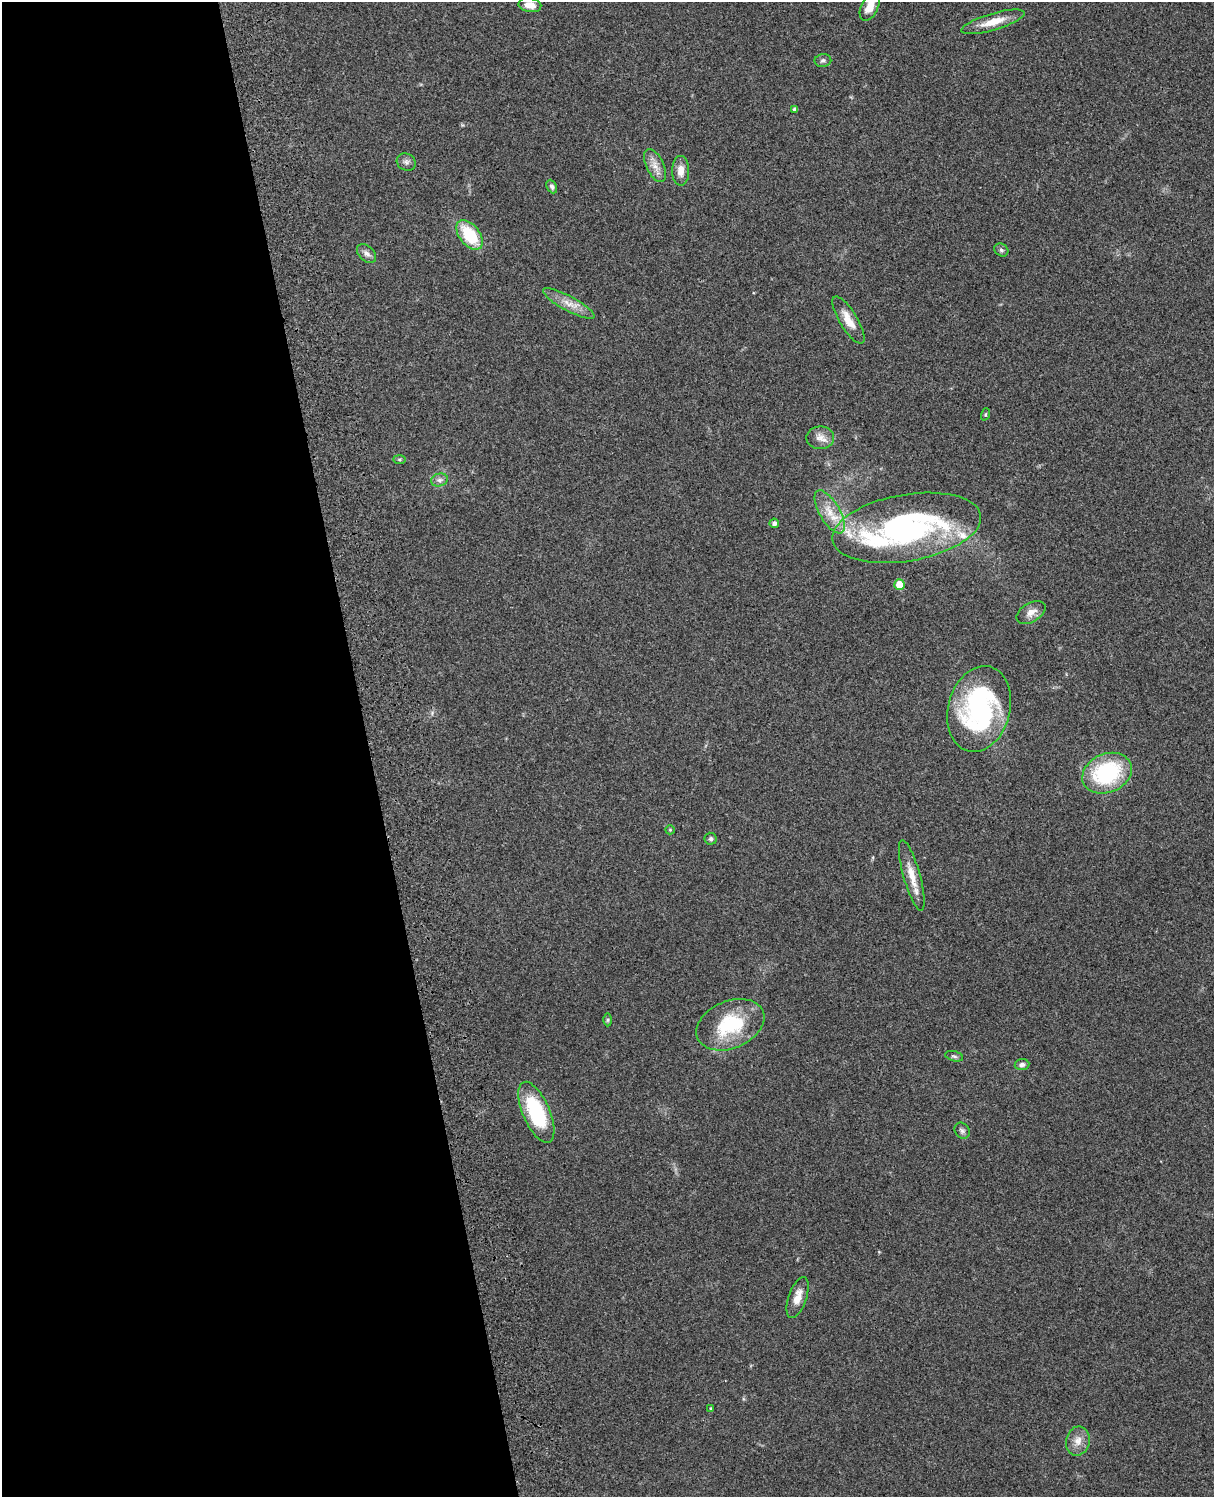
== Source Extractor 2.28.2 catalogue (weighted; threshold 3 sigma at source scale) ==
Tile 5 of 4 x 3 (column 1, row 2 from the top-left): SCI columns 119-1330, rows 1660-3154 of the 5088 x 4927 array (HDU 1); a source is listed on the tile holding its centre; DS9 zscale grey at full resolution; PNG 1216 x 1499 px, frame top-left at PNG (2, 2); each listed source drawn as its Kron ellipse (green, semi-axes under 4 px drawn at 4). Shown black and unused: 30% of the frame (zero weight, under 3 of 4 exposures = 6% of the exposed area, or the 3 px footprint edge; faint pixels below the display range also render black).
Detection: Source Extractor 2.28.2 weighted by HDU 2 'WHT'; one run over the whole footprint, this tile lists its part. Background 0.211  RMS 0.0082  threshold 0.037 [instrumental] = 3 sigma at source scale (4.5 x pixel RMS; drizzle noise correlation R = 1.50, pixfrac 1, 0.05/0.05 arcsec/px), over >= 5 px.
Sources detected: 39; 2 inside a brighter listed object's ellipse — not listed separately; the other 37 listed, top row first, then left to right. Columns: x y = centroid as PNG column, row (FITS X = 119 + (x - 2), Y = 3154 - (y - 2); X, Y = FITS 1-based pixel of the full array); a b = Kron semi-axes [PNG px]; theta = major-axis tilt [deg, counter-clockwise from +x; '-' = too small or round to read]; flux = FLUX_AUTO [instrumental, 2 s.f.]
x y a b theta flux
530 5 11 7 -9 8
870 7 15 8 65 11
993 22 33 8 16 15
823 60 8 6 9 2.1
795 109 4 4 - 2.7
406 162 10 8 -27 3.2
655 165 18 8 -65 7.4
681 171 15 8 -90 7.4
552 187 7 5 -65 1.9
470 235 17 10 -52 36
1001 250 7 6 - 1.9
367 253 11 7 -44 3.5
569 304 29 7 -28 10
849 320 27 9 -59 11
985 414 6 4 71 1
820 438 14 11 -1 6.9
400 459 6 3 0 1
439 480 8 6 14 2.9
830 512 24 10 -60 14
774 523 4 4 - 2.6
907 528 75 33 10 200
899 584 5 5 - 14
1031 612 16 9 30 6.9
979 709 43 31 75 130
1107 773 25 19 23 79
670 830 5 4 - 0.86
711 839 6 6 - 1.7
912 875 37 8 -74 14
608 1020 6 4 89 1.3
730 1025 35 23 22 52
954 1056 9 5 -14 1.8
1022 1065 7 5 7 2.8
536 1112 33 13 -66 63
962 1131 8 7 - 2.2
798 1297 21 9 71 9.9
711 1408 4 3 - 0.95
1078 1441 15 11 78 7.9
Isophote crosses this tile's border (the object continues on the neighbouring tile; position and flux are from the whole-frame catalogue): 1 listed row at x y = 870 7